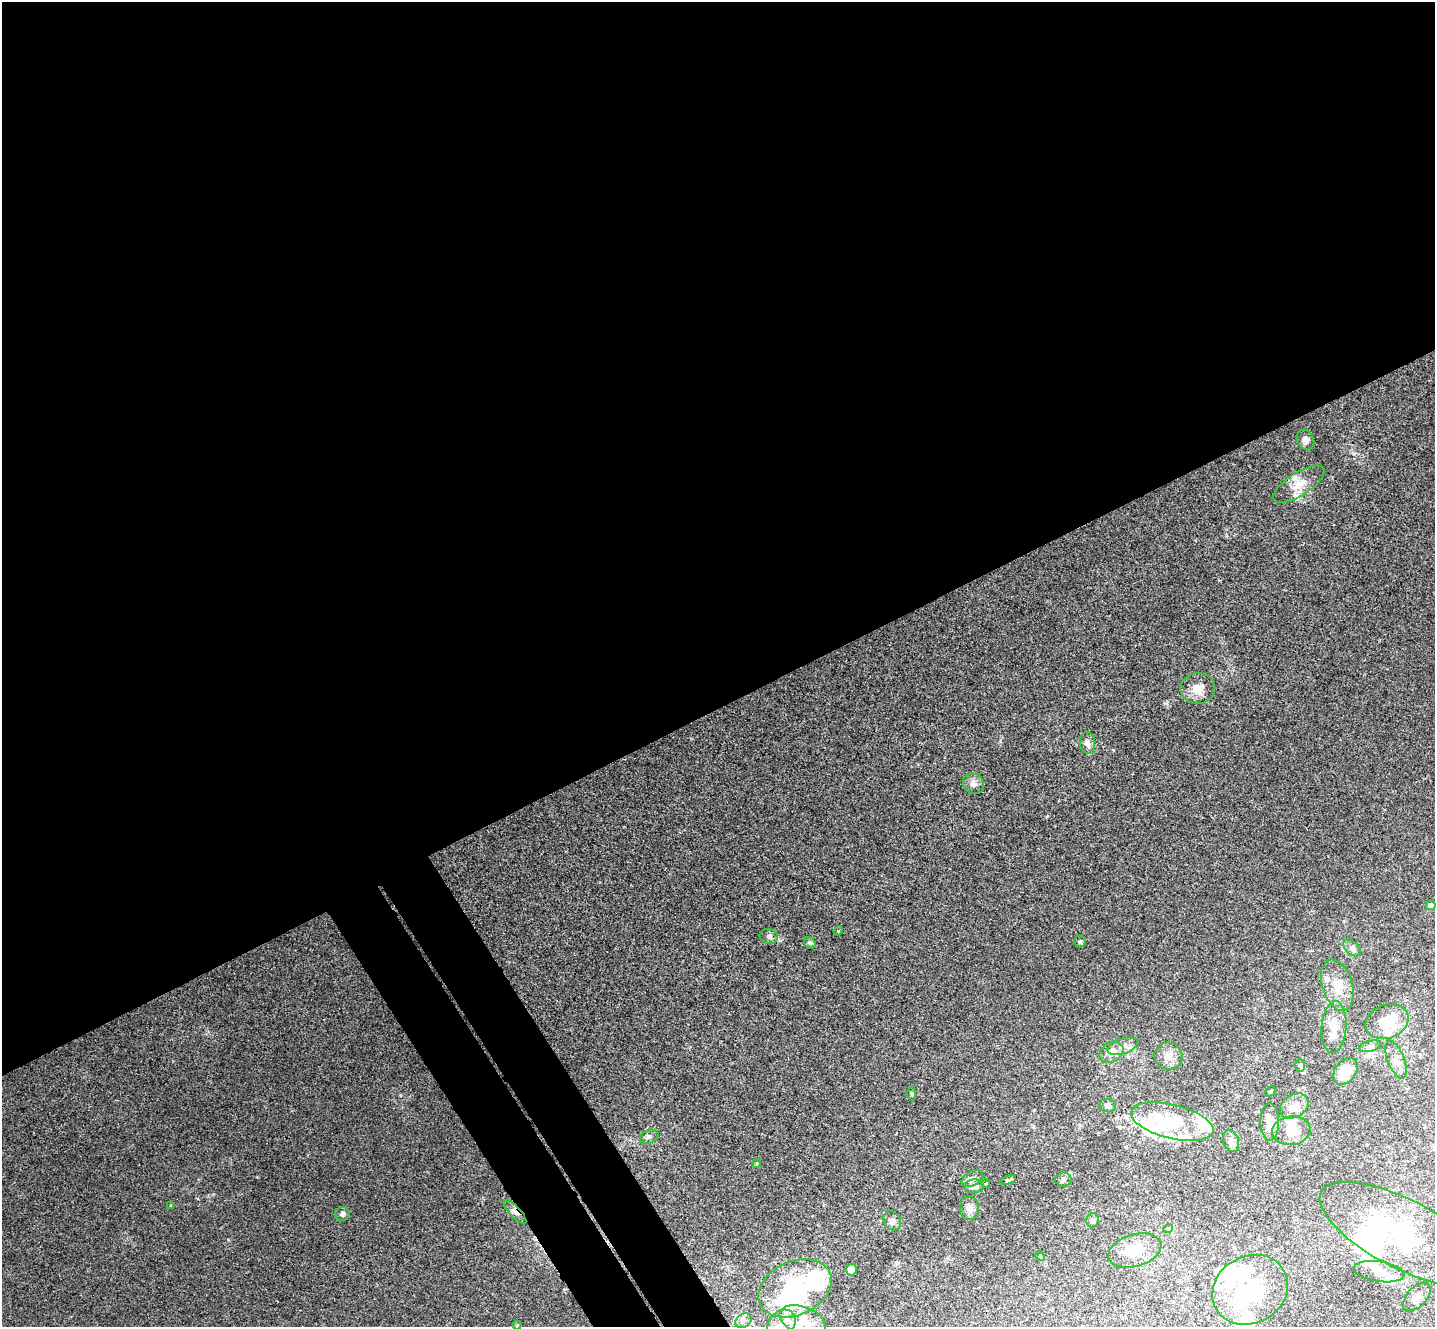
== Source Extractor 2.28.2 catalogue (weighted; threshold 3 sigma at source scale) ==
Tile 2 of 4 x 4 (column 2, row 1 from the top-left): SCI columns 1484-2916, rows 4162-5486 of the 5836 x 5807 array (HDU 1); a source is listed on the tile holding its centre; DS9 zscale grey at full resolution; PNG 1437 x 1329 px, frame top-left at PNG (2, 2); each listed source drawn as its Kron ellipse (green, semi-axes under 4 px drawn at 4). Shown black and unused: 57% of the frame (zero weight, under 3 of 4 exposures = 6% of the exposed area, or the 3 px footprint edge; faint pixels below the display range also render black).
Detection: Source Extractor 2.28.2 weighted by HDU 2 'WHT'; one run over the whole footprint, this tile lists its part. Background 0.00452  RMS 0.003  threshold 0.0135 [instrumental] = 3 sigma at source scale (4.5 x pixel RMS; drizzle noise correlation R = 1.50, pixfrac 1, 0.05/0.05 arcsec/px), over >= 5 px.
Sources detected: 81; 10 inside a brighter object's white glare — neither listed nor drawn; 16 inside a brighter listed object's ellipse — not listed separately; the other 55 listed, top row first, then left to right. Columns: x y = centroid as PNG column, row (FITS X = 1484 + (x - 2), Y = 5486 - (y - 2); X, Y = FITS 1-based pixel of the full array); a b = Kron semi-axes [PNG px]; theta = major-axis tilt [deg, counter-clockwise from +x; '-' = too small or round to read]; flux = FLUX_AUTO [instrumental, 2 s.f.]
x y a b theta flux
1306 440 10 8 -63 1.2
1299 484 29 11 33 4.5
1198 688 17 15 7 4.1
1087 743 11 7 -84 1.3
973 784 11 9 -44 1.7
1431 906 5 4 - 2.8
838 931 5 3 - 0.3
769 936 9 7 -17 0.95
1080 942 6 5 - 0.61
810 943 6 5 - 0.52
1352 948 10 6 -45 1
1337 985 26 15 -73 5.5
1387 1022 22 17 23 8.2
1334 1027 26 12 86 5.1
1123 1046 16 7 18 2
1370 1046 11 5 14 0.96
1111 1052 13 9 34 2
1168 1056 14 13 - 2.7
1396 1060 20 8 -68 2.3
1300 1065 6 5 - 0.48
1345 1071 15 10 52 7.5
1270 1091 5 3 - 0.3
912 1094 7 4 89 0.41
1108 1106 8 6 -15 0.89
1294 1106 15 11 33 2.9
1172 1122 42 17 -14 18
1270 1122 18 9 90 3.9
1291 1131 19 14 8 4.5
649 1137 9 6 23 0.92
1231 1141 11 7 -73 1.4
757 1163 4 3 - 0.28
972 1179 11 7 27 1.2
1063 1179 8 7 - 0.88
1008 1180 8 3 20 0.48
986 1183 4 2 - 0.19
974 1186 9 7 4 1.6
171 1205 4 3 - 0.27
969 1208 12 9 88 1.7
515 1212 15 5 -47 1.5
342 1214 7 6 - 0.98
1092 1220 7 6 - 0.78
892 1221 10 8 -57 1.1
1168 1228 5 3 - 0.23
1404 1234 93 34 -27 41
1135 1251 27 16 17 7
1040 1256 5 4 - 0.29
851 1270 6 5 - 2.8
1379 1272 25 10 -9 3.6
795 1288 38 27 25 36
1250 1290 39 33 30 27
1417 1297 17 9 46 2.4
743 1321 9 6 32 1.2
803 1321 24 13 -22 6.6
781 1324 16 12 53 3.7
517 1325 4 4 - 0.26
Overlapping masked pixels (flux is a lower limit): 1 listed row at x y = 515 1212
Isophote crosses this tile's border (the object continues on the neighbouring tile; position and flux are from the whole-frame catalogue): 1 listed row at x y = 781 1324
Unlisted compact peaks at least as high as the median listed source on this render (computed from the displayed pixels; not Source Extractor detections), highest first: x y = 1047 816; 228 1240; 1167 703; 1113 750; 896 1262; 1354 454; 198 1199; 1000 741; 213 1194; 400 1096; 918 764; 779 941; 1033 1127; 948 1258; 896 1134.